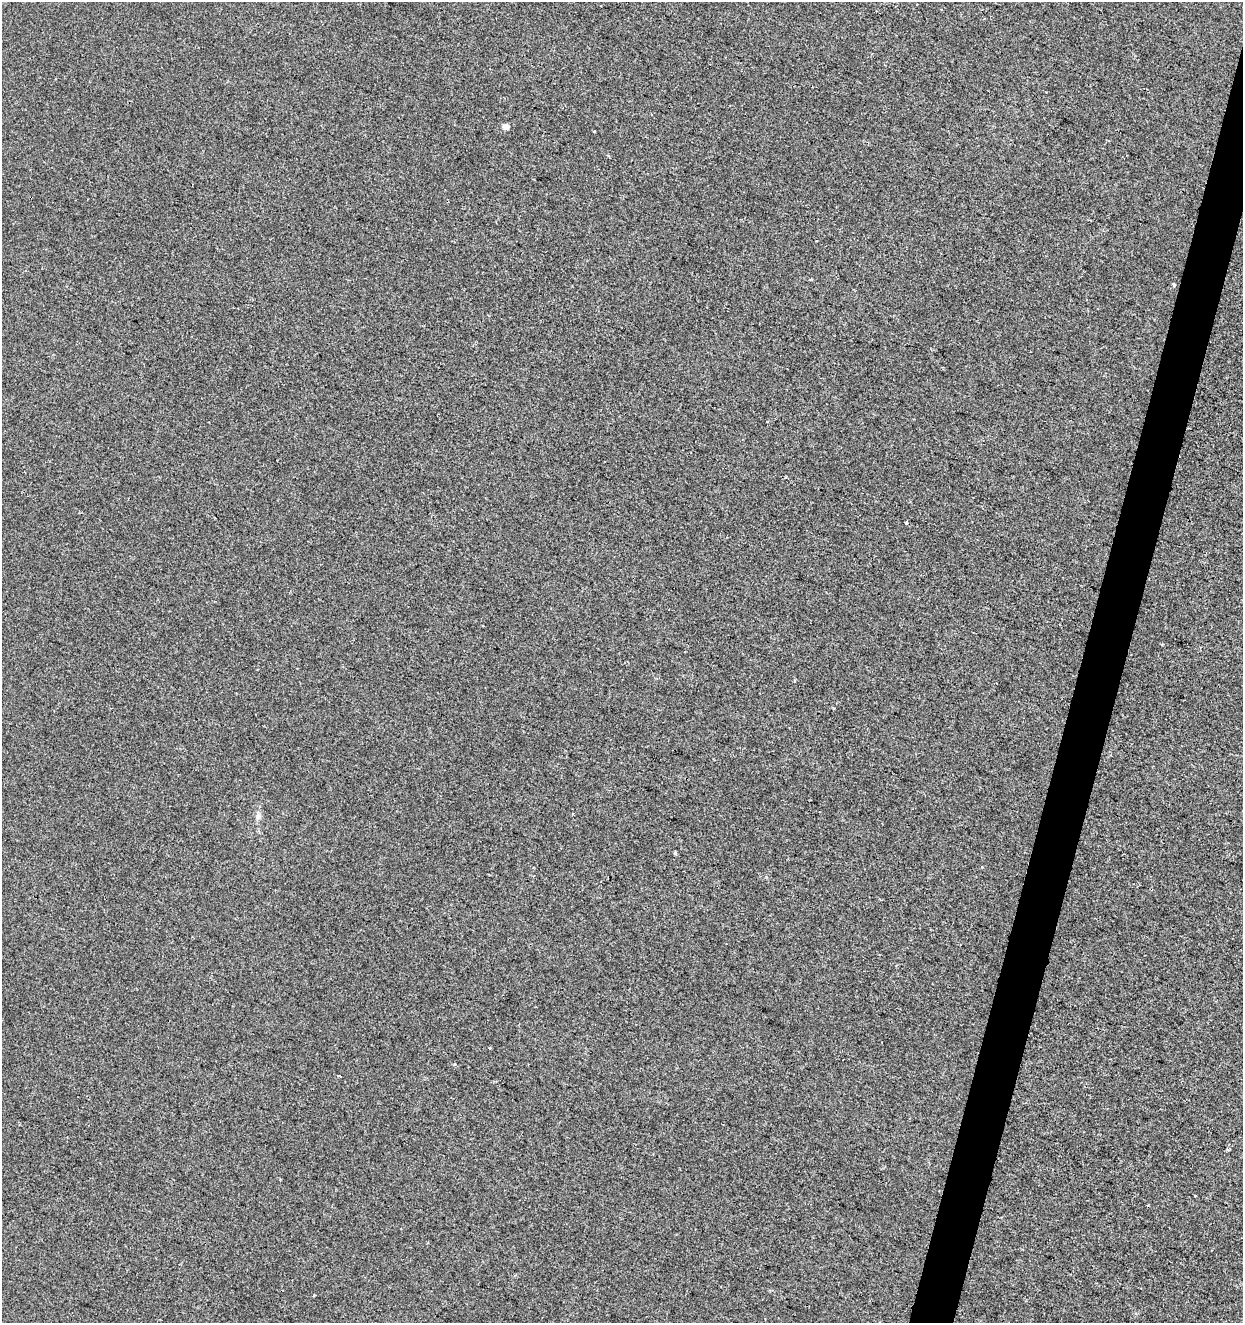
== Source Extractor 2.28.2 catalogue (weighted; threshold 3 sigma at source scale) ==
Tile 10 of 4 x 4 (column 2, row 3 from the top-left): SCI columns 1458-2698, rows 1330-2650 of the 5459 x 5293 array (HDU 1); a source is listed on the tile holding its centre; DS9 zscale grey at full resolution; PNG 1245 x 1325 px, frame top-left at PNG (2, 2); no overlay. Shown black and unused: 3% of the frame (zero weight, under 2 of 3 exposures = <1% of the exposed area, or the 3 px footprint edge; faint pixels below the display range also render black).
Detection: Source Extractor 2.28.2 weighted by HDU 2 'WHT'; one run over the whole footprint, this tile lists its part. Background -7.68e-04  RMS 0.0042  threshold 0.0188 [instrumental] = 3 sigma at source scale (4.5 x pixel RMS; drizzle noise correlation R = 1.50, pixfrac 1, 0.0396/0.0396 arcsec/px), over >= 5 px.
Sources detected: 15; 2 cosmic-ray / hot-pixel residue — not listed; the other 13 listed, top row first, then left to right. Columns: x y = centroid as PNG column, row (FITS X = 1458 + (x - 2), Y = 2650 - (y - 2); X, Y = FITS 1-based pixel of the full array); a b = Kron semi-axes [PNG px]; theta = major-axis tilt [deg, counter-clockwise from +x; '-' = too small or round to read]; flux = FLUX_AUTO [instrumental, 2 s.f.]
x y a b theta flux
506 127 4 4 - 4.4
594 131 3 3 - 1.4
608 155 4 3 - 0.48
816 241 2 2 - 0.36
1174 285 3 3 - 11
906 523 3 3 - 2
794 681 3 3 - 1
258 816 8 6 75 1.4
675 853 4 4 - 0.49
982 867 4 2 - 0.29
489 1048 3 3 - 0.38
340 1076 3 2 - 0.53
1228 1150 3 3 - 1.3
Unlisted compact peaks at least as high as the median listed source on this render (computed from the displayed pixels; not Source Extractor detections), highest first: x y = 454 1064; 314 1295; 834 708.